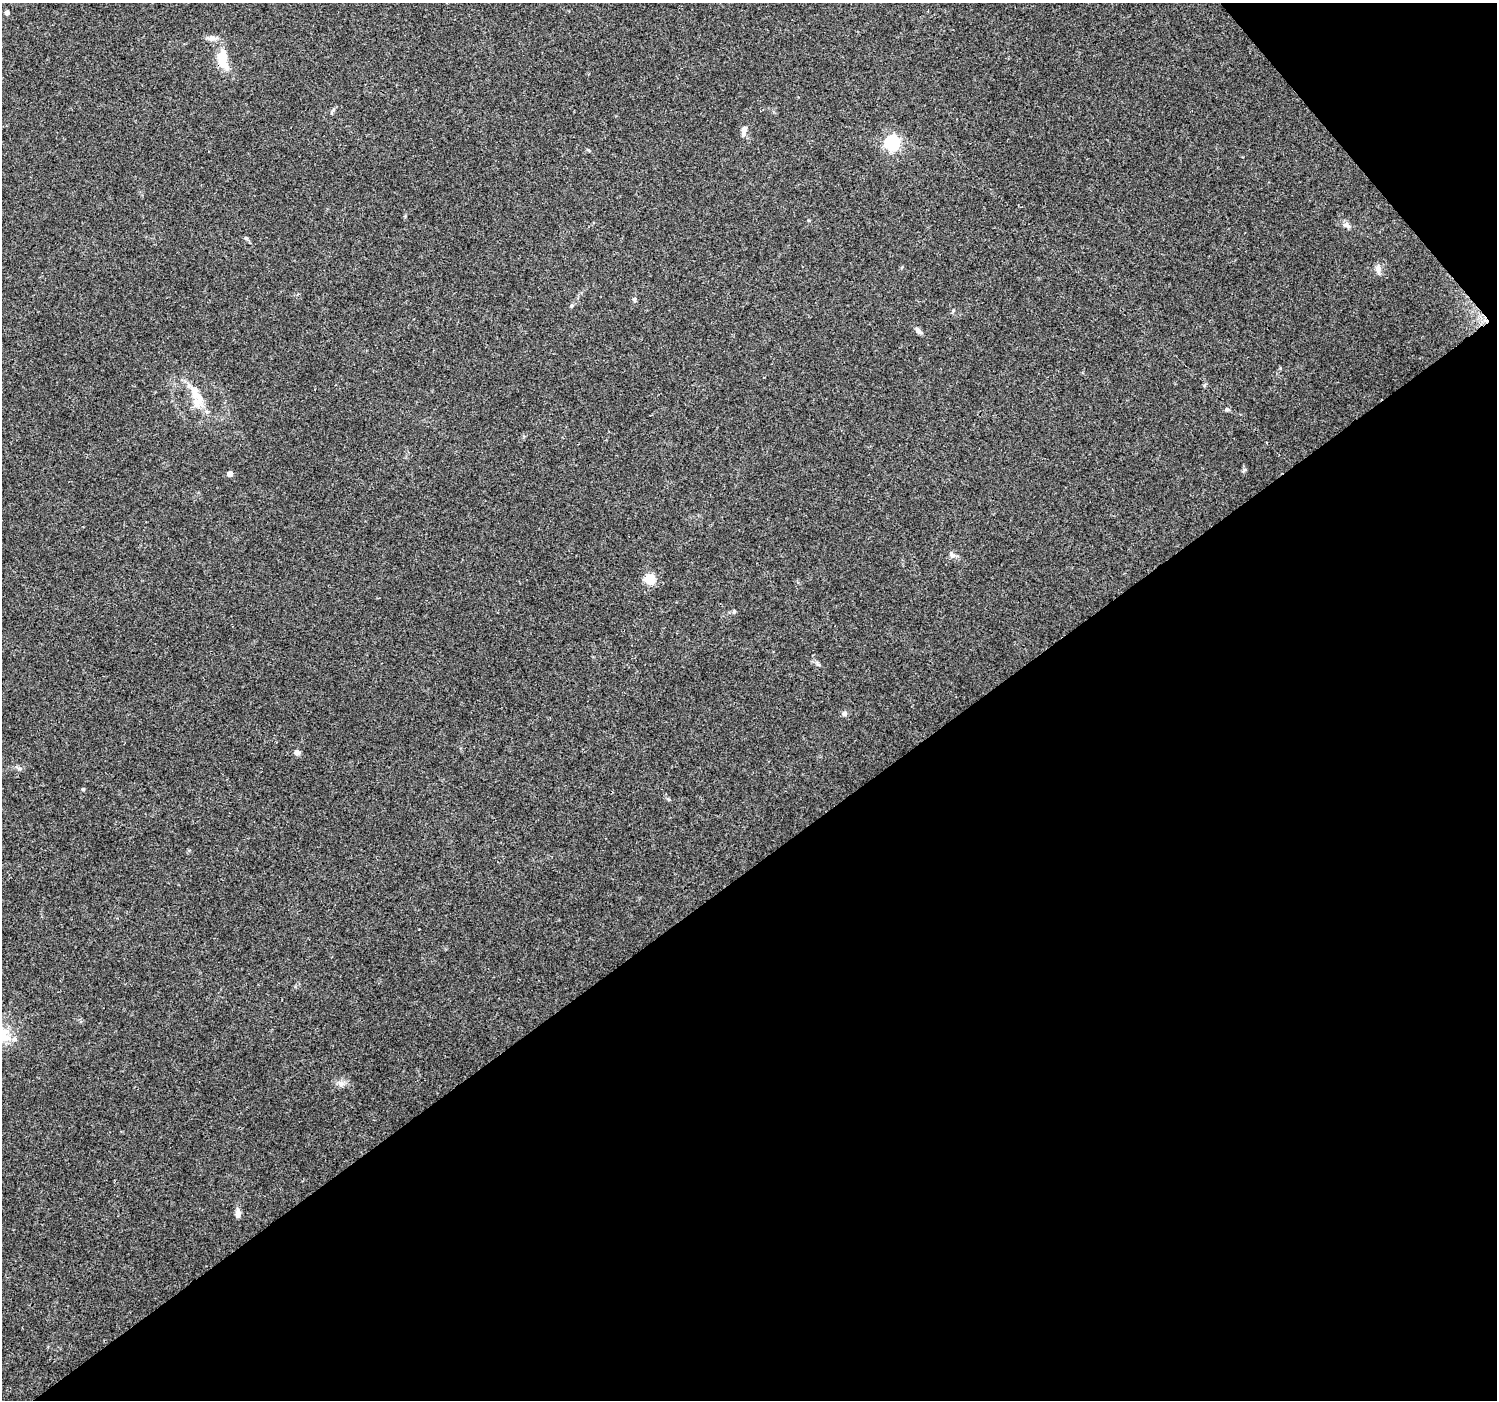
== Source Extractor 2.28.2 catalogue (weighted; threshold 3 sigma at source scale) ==
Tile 12 of 4 x 4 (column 4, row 3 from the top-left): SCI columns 4485-5979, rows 1535-2932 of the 5984 x 5930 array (HDU 1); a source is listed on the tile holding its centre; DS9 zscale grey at full resolution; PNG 1499 x 1402 px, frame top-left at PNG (2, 3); no overlay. Shown black and unused: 40% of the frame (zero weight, under 3 of 4 exposures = <1% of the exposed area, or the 3 px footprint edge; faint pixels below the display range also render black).
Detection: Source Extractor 2.28.2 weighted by HDU 2 'WHT'; one run over the whole footprint, this tile lists its part. Background 0.0621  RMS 0.004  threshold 0.0182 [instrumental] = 3 sigma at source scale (4.5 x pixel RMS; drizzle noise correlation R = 1.50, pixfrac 1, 0.0396/0.0396 arcsec/px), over >= 5 px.
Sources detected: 24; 2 inside a brighter listed object's ellipse — not listed separately; the other 22 listed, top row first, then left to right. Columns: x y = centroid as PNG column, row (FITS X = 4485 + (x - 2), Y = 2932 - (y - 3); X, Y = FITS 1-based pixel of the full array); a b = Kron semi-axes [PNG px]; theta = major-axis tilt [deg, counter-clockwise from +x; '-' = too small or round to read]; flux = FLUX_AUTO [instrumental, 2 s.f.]
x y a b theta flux
7 12 4 4 - 1.8
223 59 28 13 -77 9.4
744 131 15 6 75 2
892 143 6 6 - 89
1346 225 13 7 -25 1.6
1378 269 13 7 -83 2
634 300 6 6 - 0.78
571 306 6 4 89 0.51
918 330 9 6 -57 1.3
198 399 25 14 76 7.6
1227 409 6 5 - 0.66
230 474 5 5 - 2.3
952 555 11 6 -39 1.4
649 579 5 5 - 25
734 611 6 4 49 0.58
818 664 6 4 -20 0.64
844 713 7 6 - 1.1
297 752 7 6 - 1.4
19 768 7 4 -18 0.76
83 789 6 3 -18 0.43
341 1084 9 8 - 1.8
238 1214 12 7 -84 2
Overlapping masked pixels (flux is a lower limit): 1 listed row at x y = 223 59
Unlisted compact peaks at least as high as the median listed source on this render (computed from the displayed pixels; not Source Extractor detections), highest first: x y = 1244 470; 953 310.